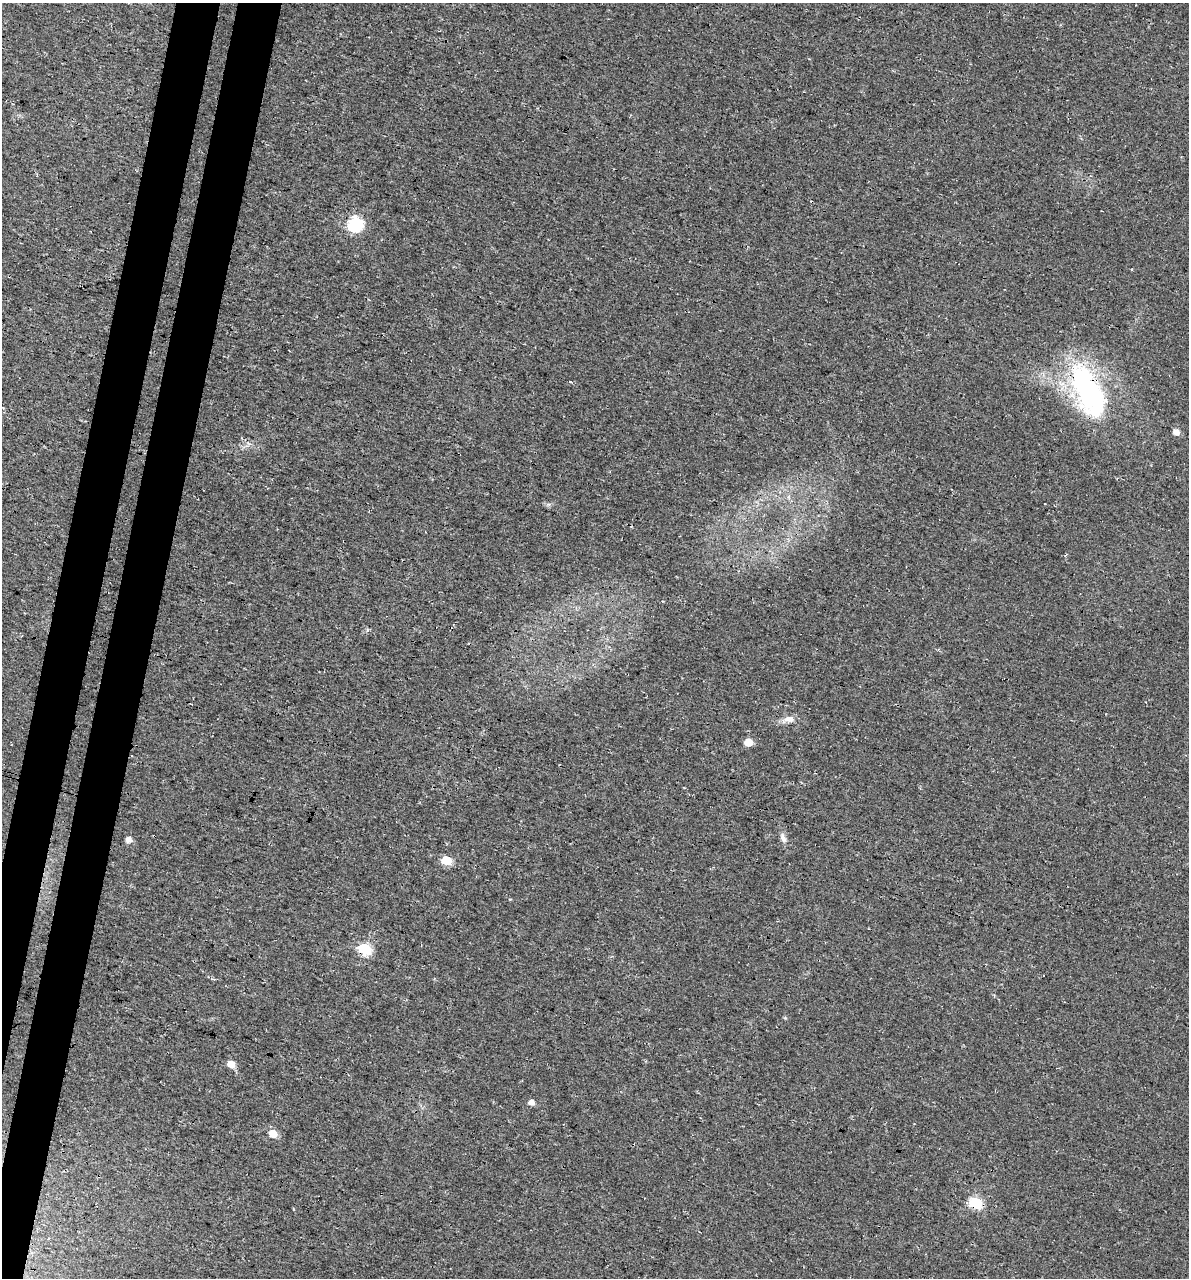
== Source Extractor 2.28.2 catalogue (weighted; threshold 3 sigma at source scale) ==
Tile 7 of 4 x 4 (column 3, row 2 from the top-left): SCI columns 2713-3899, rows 2566-3841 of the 5364 x 5141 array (HDU 1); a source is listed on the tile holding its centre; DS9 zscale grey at full resolution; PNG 1191 x 1280 px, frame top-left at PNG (2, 3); no overlay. Shown black and unused: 6% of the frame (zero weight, under 3 of 4 exposures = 5% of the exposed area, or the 3 px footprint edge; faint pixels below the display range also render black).
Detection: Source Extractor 2.28.2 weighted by HDU 2 'WHT'; one run over the whole footprint, this tile lists its part. Background 0.0117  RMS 0.0071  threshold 0.0319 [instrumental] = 3 sigma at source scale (4.5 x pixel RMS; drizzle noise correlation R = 1.50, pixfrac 1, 0.0396/0.0396 arcsec/px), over >= 5 px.
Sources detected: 16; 1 inside a brighter object's white glare — not listed; the other 15 listed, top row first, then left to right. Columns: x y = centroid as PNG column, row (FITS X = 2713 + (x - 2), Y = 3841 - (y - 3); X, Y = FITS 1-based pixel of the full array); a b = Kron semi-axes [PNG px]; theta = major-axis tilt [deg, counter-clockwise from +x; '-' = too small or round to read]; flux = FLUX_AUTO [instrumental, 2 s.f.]
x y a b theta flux
356 223 7 6 - 69
570 381 3 3 - 6.3
1088 391 69 29 -65 130
1176 432 6 5 - 5.1
789 719 18 9 14 5.4
748 742 5 5 - 12
783 838 13 7 -65 3.5
129 840 6 6 - 4
447 860 6 5 - 29
365 949 6 6 - 68
1043 976 3 2 - 1
231 1064 6 5 - 9.3
531 1102 5 5 - 4.4
273 1134 6 6 - 11
976 1203 6 6 - 69
Overlapping masked pixels (flux is a lower limit): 3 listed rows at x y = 1088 391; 365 949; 976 1203